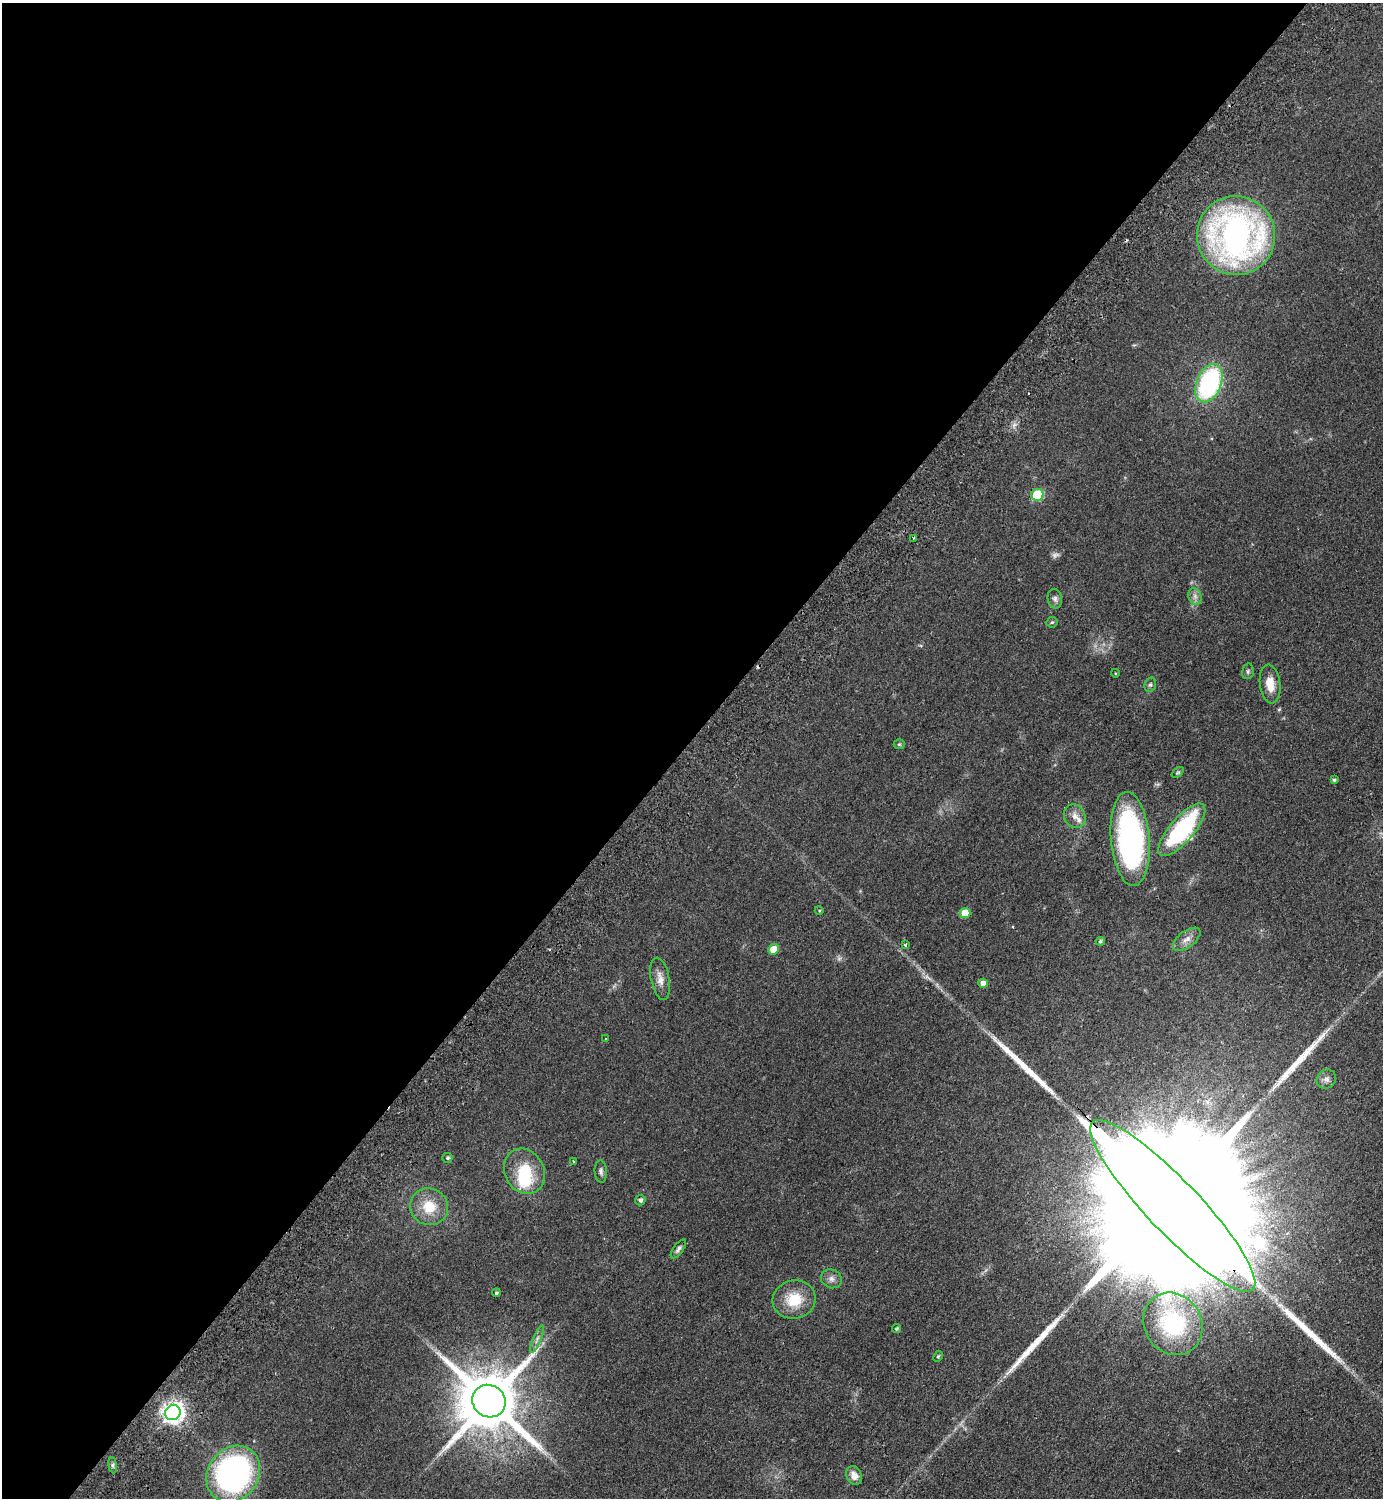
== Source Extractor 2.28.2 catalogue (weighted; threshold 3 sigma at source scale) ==
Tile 5 of 4 x 4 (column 1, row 2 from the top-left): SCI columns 344-1724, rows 3032-4527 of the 6070 x 6064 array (HDU 1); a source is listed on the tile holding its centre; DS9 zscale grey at full resolution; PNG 1385 x 1500 px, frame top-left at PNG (2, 3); each listed source drawn as its Kron ellipse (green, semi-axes under 4 px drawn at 4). Shown black and unused: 49% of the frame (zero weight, under 2 of 3 exposures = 3% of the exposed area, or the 3 px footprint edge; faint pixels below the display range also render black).
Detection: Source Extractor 2.28.2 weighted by HDU 2 'WHT'; one run over the whole footprint, this tile lists its part. Background 0.0826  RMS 0.0081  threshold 0.0362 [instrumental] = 3 sigma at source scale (4.5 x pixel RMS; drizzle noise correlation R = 1.50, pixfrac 1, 0.05/0.05 arcsec/px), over >= 5 px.
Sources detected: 63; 2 too faint to see at this stretch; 2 inside a brighter object's white glare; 5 cosmic-ray / hot-pixel residue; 5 long thin detections or spike segments (spike, bleed or trail) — neither listed nor drawn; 2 inside a brighter listed object's ellipse — not listed separately; the other 47 listed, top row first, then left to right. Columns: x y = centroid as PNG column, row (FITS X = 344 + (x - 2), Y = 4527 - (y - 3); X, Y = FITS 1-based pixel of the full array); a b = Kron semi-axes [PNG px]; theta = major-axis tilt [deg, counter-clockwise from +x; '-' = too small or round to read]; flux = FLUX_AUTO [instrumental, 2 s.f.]
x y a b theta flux
1236 235 39 39 - 280
1209 383 20 12 67 120
1037 495 6 6 - 38
913 538 3 2 - 0.92
1195 596 8 6 -70 2.9
1055 599 10 7 -81 2.8
1052 622 6 5 - 1.2
1248 671 8 5 76 1.7
1115 673 4 3 - 0.55
1270 684 19 10 -82 11
1150 685 7 5 73 1.5
899 744 5 5 - 0.97
1178 772 7 4 39 1.1
1334 780 4 4 - 1.2
1075 816 12 10 -60 5.4
1182 830 33 12 49 86
1130 839 47 19 -85 170
819 910 4 3 - 0.68
965 913 5 5 - 14
1187 939 16 8 37 5.4
1100 941 4 4 - 1.3
905 945 3 3 - 1.5
774 949 5 5 - 14
660 979 21 9 -79 7.2
983 983 5 4 - 5.5
606 1039 3 2 - 0.48
1326 1079 10 9 - 3.3
447 1158 5 5 - 1.5
574 1161 4 2 - 0.63
525 1171 23 19 -62 31
601 1171 11 6 -87 2.5
640 1200 5 5 - 2
1173 1206 116 26 -46 140000
429 1207 19 18 - 19
678 1249 11 5 53 2.3
831 1279 11 9 -26 4
496 1293 4 4 - 1.3
794 1300 21 19 14 23
1173 1324 32 28 -56 80
896 1329 5 4 - 1.3
537 1339 15 4 67 2.9
938 1356 6 4 66 0.97
489 1401 17 16 - 6900
173 1412 8 7 - 520
113 1465 8 4 -82 1.6
233 1474 30 25 54 240
854 1476 9 7 -61 5.4
Overlapping masked pixels (flux is a lower limit): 1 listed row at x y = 1173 1206